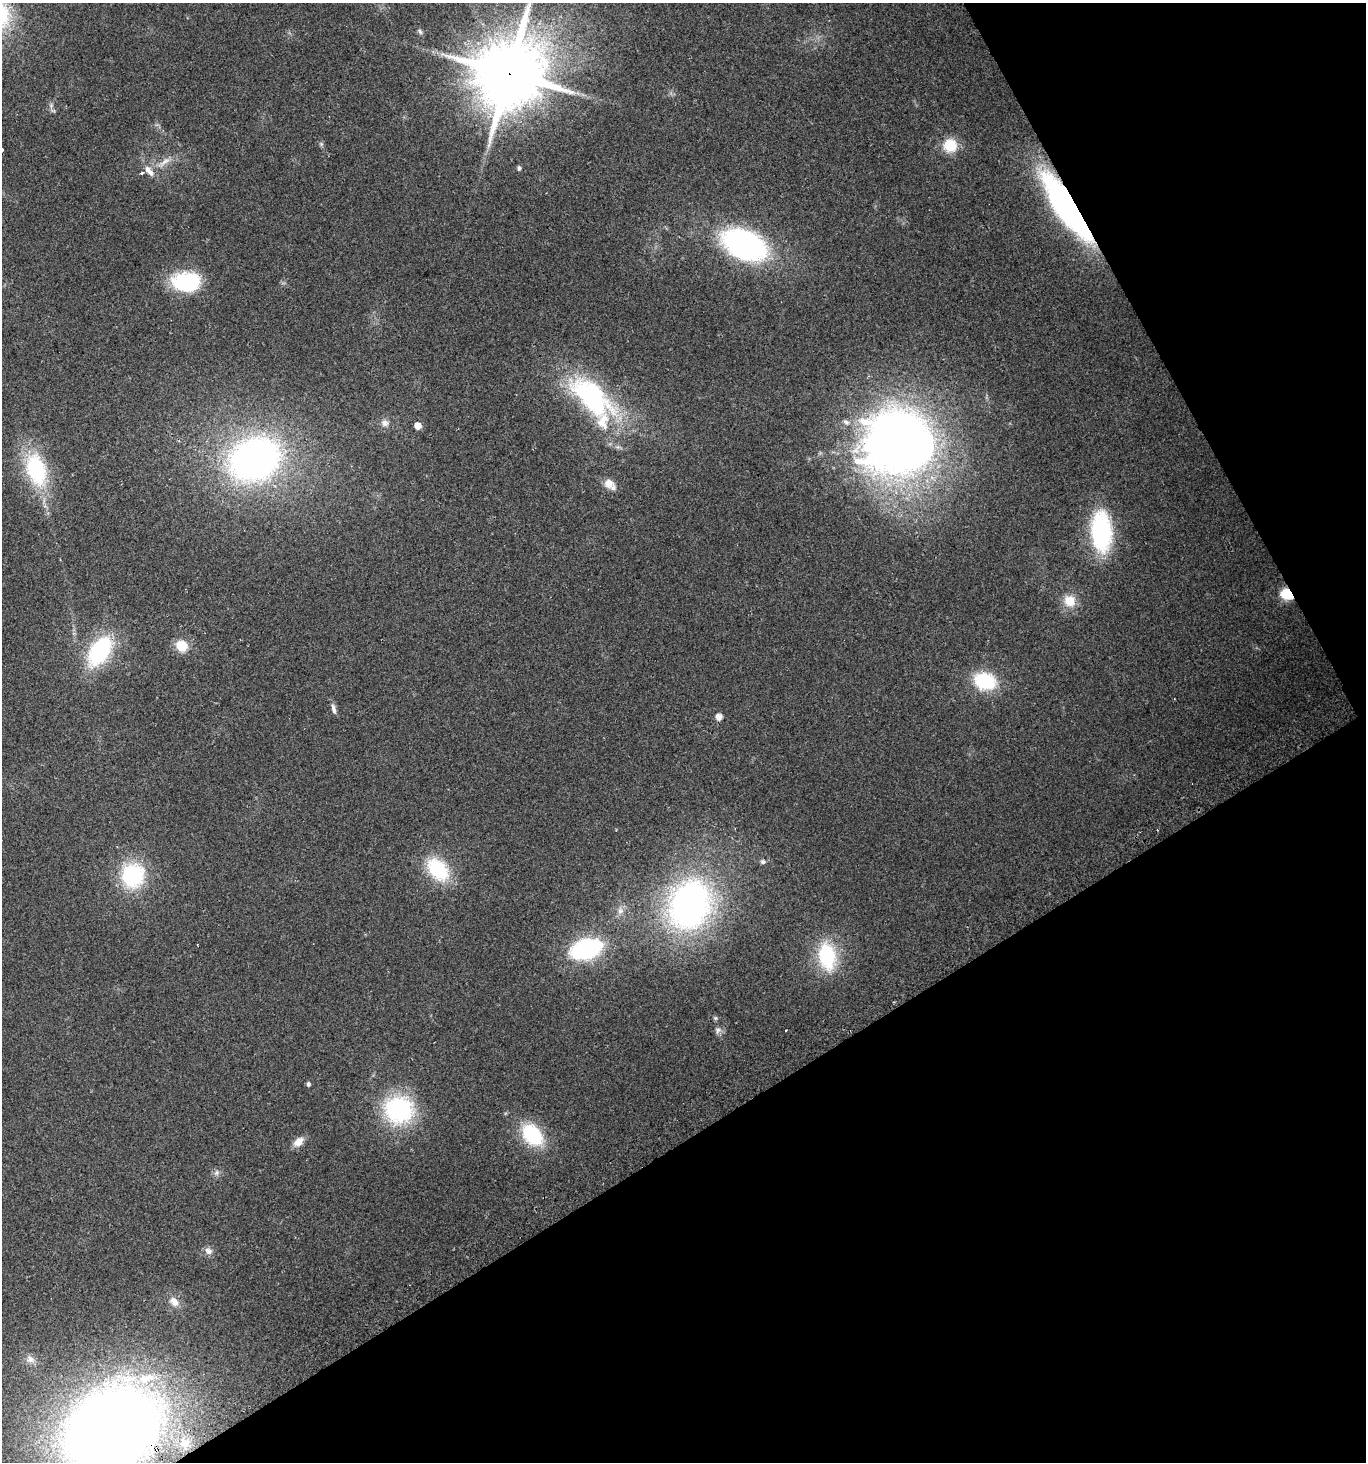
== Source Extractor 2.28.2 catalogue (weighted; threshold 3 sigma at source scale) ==
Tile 12 of 4 x 4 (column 4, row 3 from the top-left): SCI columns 4279-5642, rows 1488-2947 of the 5771 x 5898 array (HDU 1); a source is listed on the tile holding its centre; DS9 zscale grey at full resolution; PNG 1368 x 1464 px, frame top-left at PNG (2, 3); no overlay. Shown black and unused: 30% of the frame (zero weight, under 2 of 3 exposures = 2% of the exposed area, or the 3 px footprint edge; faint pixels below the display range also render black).
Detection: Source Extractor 2.28.2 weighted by HDU 2 'WHT'; one run over the whole footprint, this tile lists its part. Background 0.0952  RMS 0.011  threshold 0.0475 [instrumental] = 3 sigma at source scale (4.5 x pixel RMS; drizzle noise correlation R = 1.50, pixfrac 1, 0.0396/0.0396 arcsec/px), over >= 5 px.
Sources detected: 51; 3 inside a brighter listed object's ellipse — not listed separately; the other 48 listed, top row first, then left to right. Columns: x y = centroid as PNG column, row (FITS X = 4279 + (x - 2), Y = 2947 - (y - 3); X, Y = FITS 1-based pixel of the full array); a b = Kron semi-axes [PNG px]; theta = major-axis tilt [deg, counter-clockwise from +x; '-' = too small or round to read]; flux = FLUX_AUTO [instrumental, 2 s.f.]
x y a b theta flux
420 32 8 5 -63 2.4
509 74 21 19 75 8900
51 105 8 5 90 2.5
321 144 5 5 - 1.7
950 145 16 16 - 23
2 150 4 3 - 10
164 162 20 7 42 9.2
519 168 5 4 - 2.6
142 173 3 3 - 13
1066 207 63 16 -56 360
744 245 35 22 -24 260
186 282 28 19 -1 86
592 398 56 26 -43 190
385 423 10 9 - 5.5
418 426 5 5 - 11
899 442 58 53 -27 1200
254 459 40 31 25 480
36 470 26 15 -73 110
609 483 12 10 -27 11
1101 532 40 20 -86 120
1287 594 12 8 -26 28
1070 601 16 14 -52 18
182 646 12 10 -34 22
100 651 31 17 58 110
985 681 23 17 -15 57
333 709 14 5 -75 4.3
719 717 5 5 - 8.1
763 862 6 5 - 3.1
438 869 26 17 -48 66
133 875 29 27 69 74
689 905 40 31 69 420
620 911 9 8 - 5.4
586 949 22 12 17 170
827 956 30 19 -81 72
715 1018 6 5 - 1.7
718 1030 8 7 - 3.7
786 1030 2 2 - 1
308 1084 6 5 - 2.3
399 1110 25 23 -12 140
532 1135 22 15 -47 75
298 1142 13 8 42 9.7
216 1173 9 5 83 3.1
208 1251 11 9 -40 5.5
174 1302 14 10 -48 8.6
30 1359 14 10 -39 7.5
146 1378 29 13 16 33
112 1429 62 47 33 1900
185 1443 15 10 27 12
Overlapping masked pixels (flux is a lower limit): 4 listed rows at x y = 509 74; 1066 207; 1287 594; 112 1429
Isophote crosses this tile's border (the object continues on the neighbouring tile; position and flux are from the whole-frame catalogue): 3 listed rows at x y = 509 74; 2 150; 112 1429